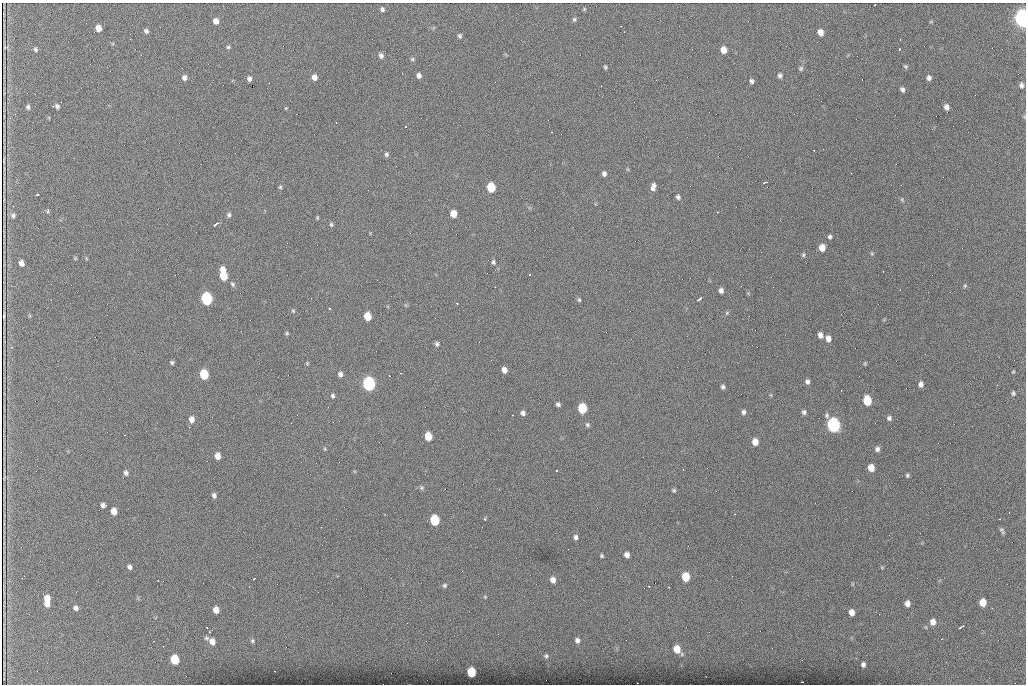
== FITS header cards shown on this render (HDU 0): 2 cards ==
NAXIS1  =                 1024 /fastest changing axis
NAXIS2  =                  682 /next to fastest changing axis

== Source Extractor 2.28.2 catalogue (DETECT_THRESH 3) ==
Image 1024 x 682 px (HDU 0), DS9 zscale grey, 1 PNG px = 1 image px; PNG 1028 x 686 px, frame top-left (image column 1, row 682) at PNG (2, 3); no overlay
Background 1280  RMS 25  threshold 75.4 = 3 sigma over >= 5 px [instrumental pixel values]
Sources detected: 165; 1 with non-positive FLUX_AUTO (blend fragments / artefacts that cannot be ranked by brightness) is not listed; the other 164 listed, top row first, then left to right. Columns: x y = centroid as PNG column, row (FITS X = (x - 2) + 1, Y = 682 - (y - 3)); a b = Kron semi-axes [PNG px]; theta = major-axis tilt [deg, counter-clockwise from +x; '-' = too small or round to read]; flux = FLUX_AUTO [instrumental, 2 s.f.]
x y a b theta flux
874 5 2 2 - 1.7e+03
382 9 5 4 - 3.8e+03
584 9 5 4 - 1.8e+03
1023 18 8 6 -86 1.4e+06
574 19 6 5 - 2.8e+03
216 21 6 5 - 1.1e+04
931 22 5 3 - 1.4e+03
98 28 6 5 - 1.3e+04
146 31 5 5 - 4.2e+03
820 32 6 5 - 1.2e+04
460 36 5 4 - 3.2e+03
228 47 5 4 - 2.4e+03
35 49 5 4 - 2.7e+03
899 49 3 3 - 6.7e+03
724 50 6 5 - 1.5e+04
381 56 7 5 -65 5.3e+03
412 59 5 5 - 2.5e+03
906 66 6 5 - 2.6e+03
605 67 4 4 - 2.4e+03
801 68 6 5 - 2.9e+03
402 73 2 2 - 8.8e+02
419 75 5 4 - 7.1e+03
780 75 6 5 - 4.0e+03
184 77 6 5 - 6.4e+03
314 77 6 5 - 9.4e+03
929 78 5 5 - 5.2e+03
249 79 5 4 - 5.6e+03
752 81 5 4 - 3.7e+03
1021 85 7 5 -82 4.6e+03
902 90 5 4 - 4.2e+03
53 106 3 2 - 1.8e+03
57 106 4 4 - 4.0e+03
28 107 5 4 - 3.3e+03
946 107 6 4 -75 7.8e+03
286 108 4 3 - 1.5e+03
15 114 2 2 - 8.4e+02
10 118 3 3 - 1.6e+03
551 132 3 2 - 9.5e+02
814 150 3 2 - 1.5e+03
386 154 5 4 - 3.5e+03
851 173 2 2 - 7.4e+02
604 174 5 4 - 4.9e+03
765 182 5 3 - 3.8e+03
280 187 4 4 - 2.2e+03
491 187 6 5 - 6.8e+04
653 187 8 5 72 7.7e+03
37 195 4 3 - 5.8e+03
678 197 5 5 - 4.0e+03
902 200 6 4 -65 2.2e+03
48 211 6 4 88 1.9e+03
718 212 3 2 - 2.6e+03
453 214 6 5 - 2.1e+04
13 215 6 6 - 4.5e+03
229 215 6 5 - 3.6e+03
317 217 4 4 - 1.9e+03
216 224 6 2 37 6.1e+03
331 224 6 4 -75 2.7e+03
830 237 5 4 - 3.4e+03
822 248 6 5 - 1.8e+04
872 254 5 3 - 1.9e+03
803 255 6 5 - 2.7e+03
75 258 5 4 - 1.6e+03
86 258 6 3 -72 1.7e+03
493 262 6 4 -81 3.4e+03
21 263 5 4 - 8.6e+03
223 274 10 5 -82 5.6e+04
530 275 3 3 - 2.4e+03
232 284 7 5 -51 3.1e+03
965 286 5 4 - 2.0e+03
721 290 5 4 - 6.2e+03
207 298 7 6 - 2.5e+05
700 299 5 2 - 4.3e+03
579 300 5 4 - 2.6e+03
457 303 3 2 - 4.0e+03
329 308 3 3 - 4.8e+03
293 311 6 4 -44 2.1e+03
727 313 6 4 48 2.2e+03
4 315 6 2 87 2.7e+03
367 316 6 5 - 3.3e+04
287 333 5 4 - 2.0e+03
820 335 6 5 - 8.4e+03
828 338 7 5 -77 1.0e+04
437 344 6 5 - 3.6e+03
172 362 4 4 - 2.8e+03
307 363 5 4 - 1.7e+03
865 363 5 4 - 1.8e+03
504 370 5 5 - 1.1e+04
1013 372 4 3 - 1.5e+03
401 373 3 2 - 1.3e+03
204 374 6 5 - 7.9e+04
340 374 5 5 - 6.0e+03
389 376 3 2 - 1.5e+03
807 382 6 5 - 4.8e+03
369 384 7 6 - 4.2e+05
921 384 5 4 - 6.5e+03
723 387 5 5 - 3.9e+03
1013 393 6 4 87 2.8e+03
333 396 6 4 -64 2.9e+03
867 400 7 6 - 6.3e+04
558 404 5 4 - 3.9e+03
582 408 6 6 - 8.5e+04
743 412 6 5 - 4.0e+03
804 412 5 5 - 4.2e+03
523 413 5 5 - 5.5e+03
512 415 3 2 - 9.5e+02
827 415 7 6 - 3.5e+03
889 418 6 6 - 4.0e+03
192 419 7 5 -81 1.0e+04
587 425 6 5 - 3.1e+03
833 425 7 6 - 4.9e+05
428 436 6 5 - 3.6e+04
755 442 6 5 - 1.5e+04
325 449 5 3 - 1.6e+03
877 449 5 5 - 5.1e+03
217 456 6 5 - 1.3e+04
871 468 6 5 - 1.9e+04
556 470 3 3 - 6.0e+03
126 473 6 5 - 4.8e+03
907 475 5 4 - 2.8e+03
422 488 6 5 - 3.1e+03
674 490 5 5 - 2.6e+03
214 495 6 5 - 4.9e+03
103 505 6 5 - 5.1e+03
114 511 6 5 - 1.6e+04
484 519 4 3 - 1.9e+03
1000 519 2 2 - 9.0e+02
435 520 7 6 - 9.3e+04
321 527 2 2 - 8.6e+02
1002 531 7 3 -57 3.5e+03
576 537 6 5 - 4.7e+03
627 555 5 5 - 8.5e+03
602 556 4 3 - 2.3e+03
129 567 5 4 - 4.8e+03
686 577 6 5 - 4.7e+04
254 578 3 2 - 1.6e+03
158 580 2 2 - 1.7e+03
553 580 6 5 - 9.2e+03
444 585 5 5 - 3.0e+03
649 586 3 2 - 1.6e+03
233 587 2 2 - 8.6e+02
485 597 5 5 - 1.7e+03
47 598 6 5 - 1.6e+04
983 602 6 5 - 2.3e+04
907 603 6 5 - 8.8e+03
47 604 5 5 - 1.1e+04
76 608 6 5 - 5.0e+03
216 610 6 5 - 1.4e+04
852 612 6 5 - 1.2e+04
933 622 7 6 - 1.0e+04
206 627 3 2 - 1.7e+03
960 627 5 3 - 5.5e+03
211 631 9 3 34 2.1e+03
206 638 7 6 - 3.4e+03
577 640 7 6 - 6.3e+03
212 641 8 7 - 1.2e+04
252 641 6 6 - 3.3e+03
163 646 2 2 - 1.3e+03
677 649 9 6 -51 2.6e+04
546 656 7 6 - 3.9e+03
175 659 6 6 - 6.5e+04
863 664 5 4 - 5.0e+03
471 672 6 5 - 7.0e+04
802 682 2 2 - 1.1e+03
637 683 2 2 - 1.5e+03
At the frame edge (FLAGS 8, measured only in part): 2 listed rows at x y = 1023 18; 637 683
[1 non-positive-flux detection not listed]

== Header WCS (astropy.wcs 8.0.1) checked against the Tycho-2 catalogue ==
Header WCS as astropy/WCSLIB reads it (CRVAL/CRPIX/CD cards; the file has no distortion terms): RA---TAN/DEC--TAN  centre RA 07:06:07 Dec +31:10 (106.53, +31.16 deg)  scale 1.44 arcsec/px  FOV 24.5' x 16.3'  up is -93 deg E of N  parity flipped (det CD > 0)
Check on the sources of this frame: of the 60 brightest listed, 9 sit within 2.2 arcsec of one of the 16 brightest Tycho-2 stars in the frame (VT <= 12.35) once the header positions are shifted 0.31 arcsec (0.31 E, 0.03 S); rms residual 1.12 arcsec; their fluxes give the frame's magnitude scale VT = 23.88 - 2.5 log10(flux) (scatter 0.23 mag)
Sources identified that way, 9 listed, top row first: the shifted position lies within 2.2 arcsec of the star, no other Tycho-2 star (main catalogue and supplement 1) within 4.4 arcsec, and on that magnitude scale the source's flux lands within +1.5 / -3 mag of the star's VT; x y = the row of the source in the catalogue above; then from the Tycho-2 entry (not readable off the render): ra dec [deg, ICRS J2000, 3 dp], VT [Tycho-2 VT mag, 2 dp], TYC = Tycho-2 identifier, HIP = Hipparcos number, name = IAU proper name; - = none
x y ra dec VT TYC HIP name
491 187 106.458 +31.151 12.35 2438-728-1 - -
207 298 106.516 +31.041 10.39 2438-398-1 - -
204 374 106.551 +31.041 11.84 2438-663-1 - -
369 384 106.552 +31.106 9.20 2438-180-1 - -
867 400 106.550 +31.305 11.61 2438-184-1 - -
582 408 106.559 +31.192 11.79 2438-1039-1 - -
833 425 106.562 +31.292 10.01 2438-106-1 - -
435 520 106.614 +31.135 11.36 2438-550-1 - -
471 672 106.684 +31.152 11.76 2438-931-1 - -